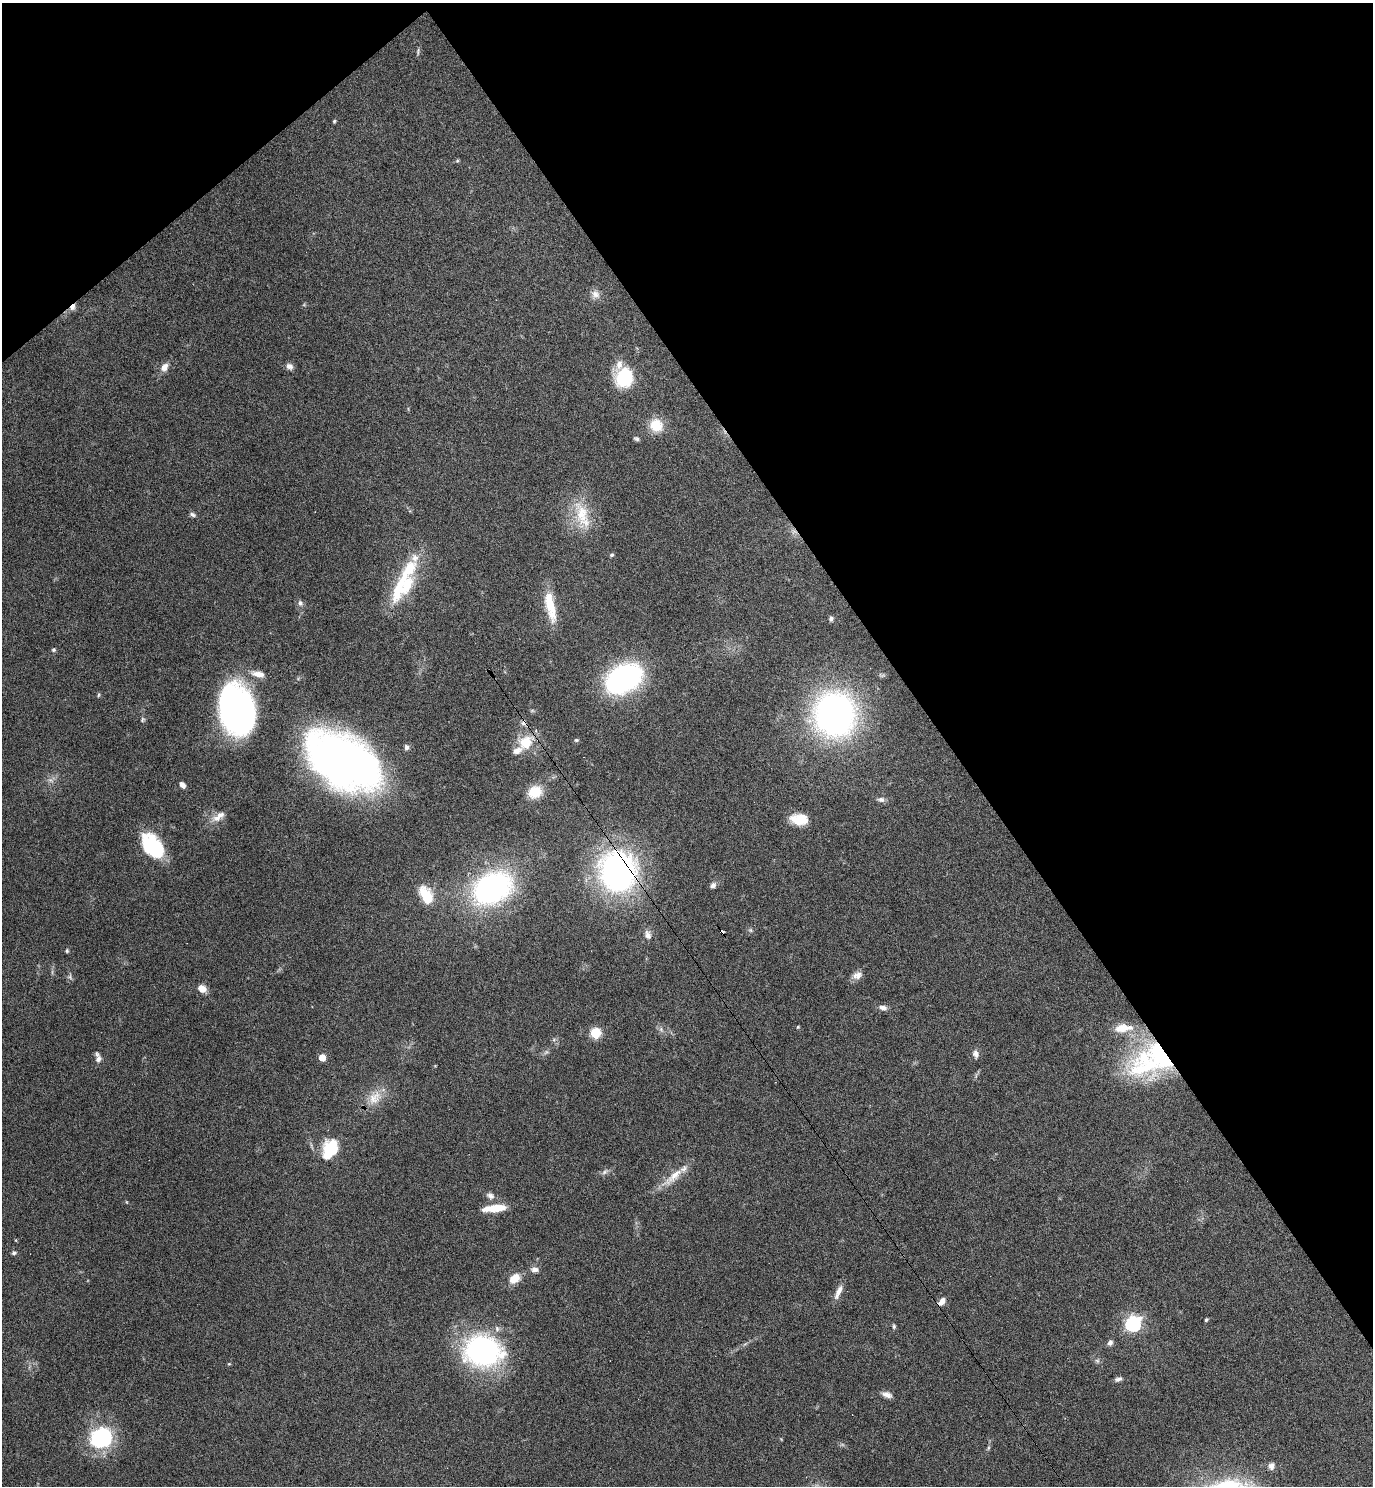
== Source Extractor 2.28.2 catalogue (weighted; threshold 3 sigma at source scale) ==
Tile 3 of 4 x 4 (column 3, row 1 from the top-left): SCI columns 2937-4307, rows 4504-5987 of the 6013 x 6036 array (HDU 1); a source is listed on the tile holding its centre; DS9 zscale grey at full resolution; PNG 1375 x 1488 px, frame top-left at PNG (2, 3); no overlay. Shown black and unused: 35% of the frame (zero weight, under 4 of 7 exposures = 3% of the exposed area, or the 3 px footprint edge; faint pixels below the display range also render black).
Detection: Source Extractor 2.28.2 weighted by HDU 2 'WHT'; one run over the whole footprint, this tile lists its part. Background 0.0469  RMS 0.0039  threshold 0.0159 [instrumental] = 3 sigma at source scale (4.09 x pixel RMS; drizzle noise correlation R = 1.36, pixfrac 0.8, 0.05/0.05 arcsec/px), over >= 5 px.
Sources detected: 90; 1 too faint to see at this stretch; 1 inside a brighter object's white glare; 1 cosmic-ray / hot-pixel residue — not listed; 9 inside a brighter listed object's ellipse — not listed separately; the other 78 listed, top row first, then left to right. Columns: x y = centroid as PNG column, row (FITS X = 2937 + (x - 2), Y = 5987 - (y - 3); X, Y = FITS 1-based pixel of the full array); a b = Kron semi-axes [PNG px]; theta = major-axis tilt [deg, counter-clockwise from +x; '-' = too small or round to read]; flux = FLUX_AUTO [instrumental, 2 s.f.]
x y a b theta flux
418 52 12 2 89 0.63
334 121 4 4 - 0.45
457 161 5 4 - 0.45
595 294 12 10 -22 2.3
73 307 8 6 55 1.6
289 366 9 7 -29 1.6
164 367 10 7 51 2.6
624 378 21 17 68 19
656 425 16 15 - 7.6
636 439 7 5 -18 0.78
192 514 9 5 -27 0.93
582 514 36 19 -76 13
794 532 9 6 8 1.2
611 555 6 4 30 0.59
399 587 46 12 72 15
300 603 7 6 - 1.2
550 606 38 10 -78 11
831 619 6 5 - 0.93
54 650 5 5 - 0.66
258 674 19 8 -12 3.4
624 679 22 14 30 130
99 695 6 4 87 0.45
237 709 44 31 -80 100
834 714 30 27 -82 160
142 720 7 5 72 0.67
576 740 6 5 - 0.54
526 743 23 18 47 9.9
406 747 7 6 - 1.2
344 761 74 38 -30 220
50 780 8 5 -31 1.1
182 785 8 5 -52 1.6
535 792 14 12 30 8.2
881 799 9 6 -5 1.2
217 818 16 8 3 2.8
799 819 18 11 -5 7.8
152 846 28 17 -53 23
618 871 32 30 -82 120
713 885 8 6 38 1.2
492 888 30 21 28 96
426 895 21 13 -60 11
750 930 6 5 - 0.6
722 931 4 3 - 6.8
648 935 13 9 -73 2.2
67 951 4 4 - 0.61
857 975 13 9 21 2.3
70 977 8 4 -46 0.76
202 989 9 7 -31 3.6
883 1007 11 6 -8 1.6
798 1027 4 3 - 0.4
661 1029 7 6 - 0.93
595 1033 11 10 - 5.9
976 1054 9 7 -70 1.7
1161 1055 56 44 -10 54
322 1058 5 5 - 6.3
98 1059 11 7 77 1.7
375 1098 23 15 48 6.7
330 1149 22 14 63 15
605 1172 10 5 38 1.1
674 1176 38 10 42 6.6
490 1196 10 7 -30 1.7
495 1208 24 7 6 8.2
14 1253 6 5 - 0.83
535 1270 10 7 -6 1.6
514 1278 12 9 37 5.5
838 1292 20 6 65 2.9
942 1302 10 6 51 2.4
1206 1320 4 3 - 0.52
1133 1324 7 6 - 93
894 1326 7 5 90 0.63
1110 1343 8 7 - 1.1
483 1351 39 30 -8 74
1097 1361 7 5 -44 0.78
229 1364 5 3 - 0.33
1118 1379 9 5 17 1.2
887 1395 12 6 -18 1.9
101 1437 21 19 33 35
988 1448 6 4 72 0.52
1271 1466 8 7 - 1.5
Overlapping masked pixels (flux is a lower limit): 7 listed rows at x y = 73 307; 794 532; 526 743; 618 871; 722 931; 1161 1055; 942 1302